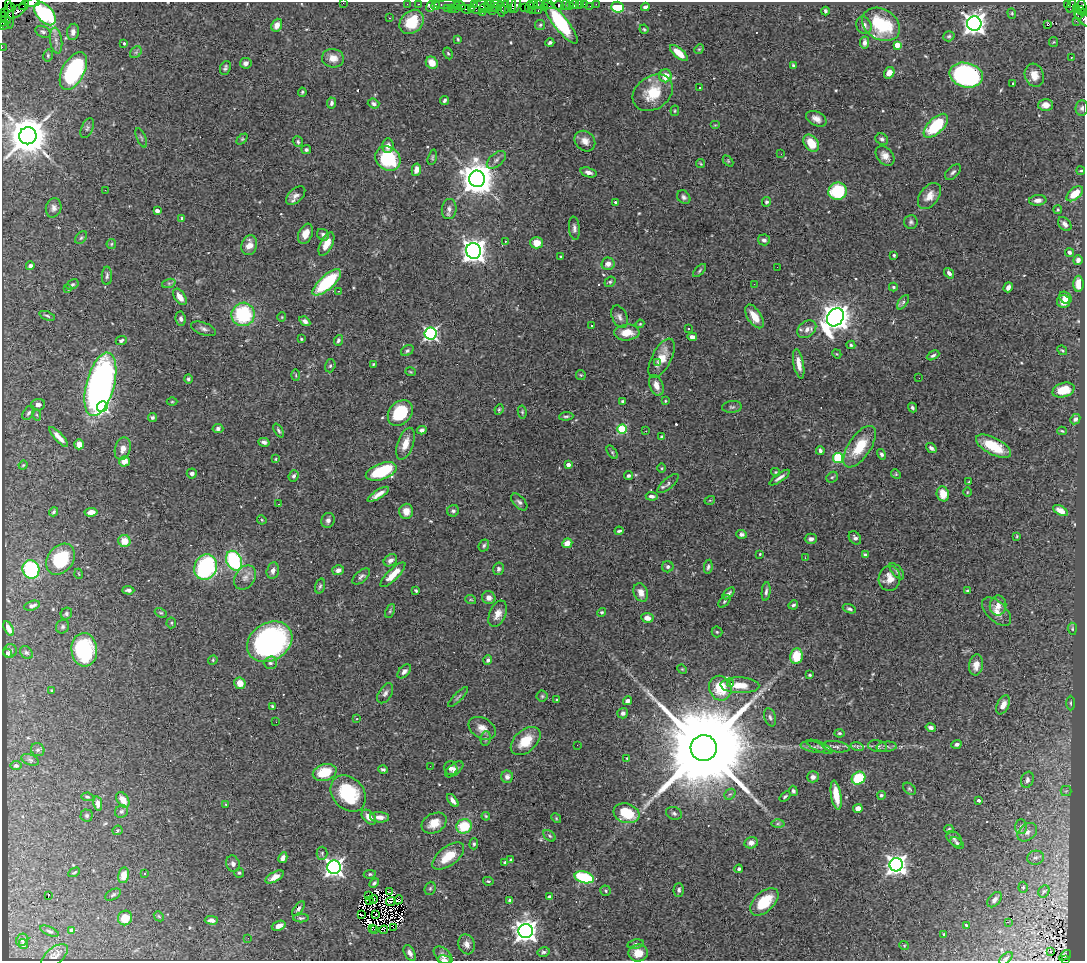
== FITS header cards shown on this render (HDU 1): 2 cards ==
NAXIS1  =                 1083
NAXIS2  =                  959

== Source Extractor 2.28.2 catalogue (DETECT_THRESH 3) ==
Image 1083 x 959 px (HDU 1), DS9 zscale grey, 1 PNG px = 1 image px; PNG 1087 x 963 px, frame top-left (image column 1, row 959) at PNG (2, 2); each listed source drawn as its Kron ellipse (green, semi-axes under 4 px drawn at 4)
Background 0.889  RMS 0.035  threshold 0.105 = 3 sigma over >= 5 px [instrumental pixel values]
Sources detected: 541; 6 with non-positive FLUX_AUTO (blend fragments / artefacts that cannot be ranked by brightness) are neither listed nor drawn; of the other 535, the 500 brightest by FLUX_AUTO listed and drawn (35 fainter detections omitted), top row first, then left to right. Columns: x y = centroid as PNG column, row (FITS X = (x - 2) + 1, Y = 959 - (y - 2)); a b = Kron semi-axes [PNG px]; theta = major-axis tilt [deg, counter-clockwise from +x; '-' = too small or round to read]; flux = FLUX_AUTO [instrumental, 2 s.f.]
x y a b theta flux
32 3 8 2 8 40
343 3 2 2 - 18
407 4 2 2 - 20
418 4 3 2 - 68
497 4 6 2 1 220
512 4 8 4 89 260
516 4 8 3 75 180
533 4 3 2 - 45
538 4 3 2 - 47
579 4 2 2 - 10
584 4 2 2 - 28
596 4 4 2 - 14
1067 4 3 2 - 200
24 5 5 2 - 53
436 5 5 3 - 130
447 5 13 3 1 190
460 5 6 4 -19 70
474 5 4 2 - 57
489 5 6 3 -11 210
549 5 5 4 - 140
559 5 4 4 - 260
566 5 5 2 - 22
574 5 4 3 - 150
430 6 5 3 - 170
569 6 2 2 - 14
590 6 2 2 - 5.1
1071 6 7 3 66 75
11 7 4 4 - 100
480 7 9 6 21 410
505 7 6 4 77 150
524 7 2 2 - 41
530 7 6 4 71 93
545 7 3 2 - 77
617 7 6 5 - 130
645 7 4 3 - 7.6
451 8 3 2 - 80
471 8 4 3 - 33
486 8 6 4 -13 180
495 8 4 2 - 41
1077 8 3 3 - 280
1082 8 8 5 89 260
447 9 3 2 - 40
455 9 4 3 - 76
466 9 6 3 -28 98
501 9 7 4 -83 430
16 11 10 5 34 470
493 11 2 2 - 23
532 11 4 2 - 88
538 11 3 2 - 150
825 11 4 3 - 4.6
4 12 3 2 - 34
482 12 4 2 - 42
1012 13 5 4 - 2.9
1080 13 7 3 69 170
1084 13 4 2 - 76
9 14 14 3 -84 320
45 14 14 8 -49 280
5 18 7 3 -49 140
389 18 3 2 - 4.6
1083 18 11 5 -44 170
3 21 5 2 - 46
1076 21 2 2 - 38
412 22 13 10 46 60
560 22 26 7 -52 250
881 24 20 15 -31 160
974 24 7 7 - 1700
4 25 5 2 - 74
277 25 7 5 67 19
540 25 5 5 - 3.8
864 25 9 7 -67 13
1047 25 3 3 - 30
644 29 5 4 - 2.7
43 32 8 5 -25 5.6
73 32 8 6 81 10
949 36 6 5 - 4
458 39 4 3 - 2.7
56 41 13 6 -82 11
865 42 6 4 78 10
1054 42 5 4 - 2.5
124 43 4 3 - 2.9
550 43 4 3 - 4.7
897 45 4 4 - 53
2 47 2 2 - 24
699 49 5 4 - 2.7
136 52 6 5 - 5.3
448 53 6 4 -62 3.2
679 53 11 5 -41 33
48 55 6 4 78 3.8
333 58 11 9 -7 23
1071 58 3 2 - 4.3
246 63 6 5 - 8.8
432 63 6 5 - 26
793 65 4 3 - 3.2
225 68 7 5 68 5.6
73 71 20 11 62 300
889 73 6 5 - 21
966 75 17 12 -13 570
1034 75 12 9 -71 25
665 76 6 6 - 35
1013 83 3 3 - 8.2
699 88 3 3 - 13
302 92 4 3 - 3.6
653 93 22 16 36 73
444 100 5 3 - 5
331 103 5 4 - 6.5
374 104 6 5 - 5.9
1046 105 7 6 - 18
1082 108 8 6 83 7
675 111 5 4 - 2.5
816 119 11 7 -28 15
715 125 5 4 - 2.5
936 126 15 7 44 150
87 128 10 5 65 6.7
28 136 8 8 - 9000
141 138 10 4 -66 5.3
242 139 6 4 44 3.2
882 139 6 5 - 6
585 141 11 9 -43 18
298 142 5 5 - 4.4
811 143 9 6 -52 57
388 146 7 5 85 16
306 150 5 4 - 4.8
781 154 3 2 - 2.4
885 156 11 8 -47 18
432 157 8 4 74 3.8
388 159 13 11 -45 160
496 160 11 6 42 9.8
728 161 6 4 -46 2.8
701 164 5 3 - 2.5
416 170 6 4 78 14
1081 171 4 2 - 2.2
588 172 8 4 -18 10
953 172 10 5 44 6.5
477 179 8 8 - 5500
105 190 2 2 - 31
838 191 9 8 - 130
1075 194 10 5 39 44
296 196 12 6 43 12
929 196 15 9 52 25
684 197 7 6 - 7
1038 200 9 5 5 11
615 202 3 3 - 5.2
766 202 5 4 - 4.1
54 208 10 7 75 10
449 209 10 7 84 12
1058 210 4 4 - 3.2
157 211 4 3 - 6.5
182 218 3 3 - 3.3
911 222 7 7 - 5.9
1065 224 8 5 -50 12
574 228 12 5 -84 8.6
306 234 11 7 68 24
323 235 6 5 - 7.7
81 238 7 5 49 4.1
764 240 6 5 - 7
505 241 3 2 - 7
537 243 6 6 - 35
111 244 5 4 - 3
326 244 13 6 63 29
249 245 10 7 74 24
474 251 8 7 - 2200
1069 252 5 4 - 5
894 255 3 3 - 3.5
561 257 3 3 - 2.6
1078 260 5 4 - 8
608 264 6 6 - 15
30 266 4 4 - 7.1
777 267 2 2 - 2.7
700 271 8 3 46 3.6
949 273 6 4 -53 9
107 276 9 5 88 6.2
327 282 18 7 42 170
610 282 6 5 - 3.9
169 283 7 4 18 5.2
72 284 6 4 29 4.6
754 284 2 2 - 4.2
1078 284 8 5 90 27
893 287 4 3 - 3.4
1008 287 5 4 - 13
68 289 4 2 - 2.2
338 291 2 2 - 2.1
180 297 9 5 -57 22
1065 298 7 5 -40 17
903 302 8 4 54 5.5
1064 302 6 6 - 25
243 314 12 11 - 180
47 316 8 3 -20 3.8
754 316 13 7 -57 37
282 317 4 4 - 2.3
620 317 12 7 -66 11
835 317 9 7 52 3300
181 319 7 5 -81 7.9
305 321 6 4 -34 7.2
640 324 4 3 - 2.5
592 325 3 2 - 3.6
203 329 13 6 -21 9.2
688 329 3 2 - 3.4
807 329 10 7 40 15
627 333 12 8 4 36
431 334 6 6 - 540
692 337 5 4 - 12
301 339 4 3 - 2.6
121 340 5 4 - 5.4
338 340 5 4 - 4.9
851 345 4 4 - 3.3
1062 350 5 3 - 2.7
407 351 6 5 - 4.8
837 354 5 4 - 2.2
933 355 7 4 27 5.5
662 358 21 9 63 40
658 363 3 3 - 5.5
373 364 4 3 - 2.6
799 364 15 5 -79 20
330 366 7 5 74 4.6
410 372 5 3 - 2.4
296 375 6 4 -89 3.3
581 375 5 5 - 3
919 378 2 2 - 3.7
188 379 5 4 - 5.7
100 384 32 14 74 1100
656 385 11 6 -70 18
1063 390 11 7 17 39
623 401 3 3 - 4.8
665 401 3 3 - 2.1
172 402 5 3 - 2.3
38 405 7 5 9 8.4
102 406 5 5 - 380
732 407 10 6 6 6.1
912 408 5 4 - 4.1
499 410 5 3 - 3.4
522 412 6 4 -82 3.6
28 413 8 5 56 5.4
400 413 14 11 49 110
37 415 6 4 -70 2.8
566 416 7 3 4 4.1
152 417 4 4 - 5.5
1075 419 6 4 44 6.7
218 428 5 4 - 7
622 429 5 4 - 150
279 430 7 4 -62 4.5
422 430 5 4 - 7.8
646 431 3 2 - 2.6
1062 431 4 3 - 3
59 437 13 4 -47 18
662 437 4 3 - 4.2
264 442 5 4 - 7.2
79 444 5 5 - 20
405 444 17 8 70 29
994 446 19 8 -27 70
860 447 24 11 56 78
931 448 6 3 -37 6.3
123 449 11 8 74 17
820 451 4 3 - 7.1
612 452 7 4 -55 3.3
881 454 5 4 - 5.4
838 458 5 5 - 190
275 459 4 3 - 2.4
124 461 5 5 - 25
23 465 4 4 - 2.5
568 465 4 3 - 14
662 468 5 3 - 2.4
381 471 16 8 19 150
776 472 4 4 - 2.5
192 473 5 5 - 8.1
896 474 5 4 - 2.6
294 476 6 5 - 5.7
629 476 4 4 - 6.2
832 477 6 5 - 4.1
780 478 12 3 35 8.9
969 482 4 3 - 2.5
668 483 13 5 42 7.6
967 492 5 3 - 2.1
378 494 12 4 32 17
943 494 7 6 - 38
652 496 6 4 -6 8
710 500 5 3 - 2.1
519 502 10 5 -47 7.3
278 504 3 2 - 5.3
406 511 7 7 - 20
453 511 6 5 - 5.7
1060 511 8 4 -28 16
54 512 5 3 - 3.7
91 512 6 4 7 13
262 520 5 3 - 2.4
328 520 7 6 - 9.3
619 531 4 3 - 4.5
741 534 5 4 - 7.4
1017 536 3 3 - 2.3
855 538 7 5 -51 7
811 539 6 5 - 7.9
124 541 6 6 - 33
567 543 5 4 - 20
484 545 6 5 - 5
760 554 3 3 - 2.5
865 555 4 3 - 4.4
805 558 3 2 - 4.4
61 559 17 12 52 150
390 560 7 5 33 9.8
234 561 10 7 -64 230
206 567 13 11 66 320
668 567 6 5 - 5.9
708 567 7 4 81 4.7
31 569 9 8 - 220
498 569 6 5 - 6.3
338 570 6 5 - 12
273 571 8 6 77 10
897 571 10 5 -50 5.7
79 574 5 3 - 2.1
393 575 16 5 45 40
361 576 10 5 40 7.4
245 577 13 9 56 17
889 578 12 11 - 28
320 586 7 4 74 4.8
128 590 6 4 -3 6.8
416 591 4 3 - 3.5
968 591 4 3 - 5.6
641 592 9 7 -67 18
766 592 9 4 84 6.4
728 593 7 3 44 5.4
489 598 7 6 - 16
471 600 5 3 - 2.3
724 601 7 4 46 3.8
793 605 5 4 - 4.7
998 605 10 8 83 18
32 606 8 4 16 8.9
849 609 7 4 -21 5.2
390 611 7 4 65 3.6
602 612 5 4 - 4.1
997 612 18 9 -44 23
161 613 6 4 -28 3.5
66 614 6 5 - 5
498 614 14 8 67 20
647 618 6 4 -7 19
171 623 5 5 - 3.4
63 627 7 6 - 5.6
9 628 8 4 -62 13
1072 629 6 4 -86 4.2
717 632 5 5 - 3.2
270 642 24 18 32 650
84 650 17 13 -86 210
10 651 7 6 - 6.4
26 652 7 5 -42 4.7
7 653 5 4 - 4.5
796 656 8 6 80 67
213 660 5 4 - 3
488 660 5 4 - 7.6
270 663 6 6 - 6
976 665 10 7 81 21
682 669 5 4 - 2.5
404 671 8 5 45 8.3
810 675 3 3 - 2.9
240 683 6 5 - 28
731 684 4 3 - 8.7
740 685 19 8 -2 33
720 688 12 11 - 77
52 690 3 2 - 2.3
385 693 11 6 58 8.9
542 696 5 5 - 3.8
458 697 13 4 44 5.3
557 700 4 2 - 2.3
628 701 4 4 - 10
1071 703 7 3 -90 3.4
1003 705 10 6 64 18
273 706 4 3 - 3.3
623 713 5 5 - 9
770 717 9 5 -73 6.2
357 719 3 2 - 4.1
276 722 2 2 - 5.3
482 728 14 10 -31 21
931 728 5 4 - 8.6
839 733 5 4 - 3.4
486 738 7 5 84 5
526 741 17 11 41 55
956 744 5 4 - 5.8
577 745 2 2 - 4.4
857 746 6 4 -18 3.9
877 746 9 6 -10 7.2
813 747 12 5 -11 9.1
820 747 14 5 -22 8.5
836 747 14 5 -8 10
887 747 10 5 4 7.6
704 748 13 13 - 88000
38 750 7 6 - 6.6
627 758 4 3 - 2.4
30 760 9 5 -21 6.1
16 766 5 4 - 5.6
430 766 2 2 - 3.7
451 768 7 6 - 10
383 769 5 3 - 4.5
454 769 11 5 39 9.1
325 772 12 8 16 70
507 777 6 6 - 9.4
813 777 6 5 - 11
858 778 7 6 - 110
1027 780 8 6 70 8.6
909 789 7 5 -41 4
793 791 5 4 - 5.4
1066 791 5 5 - 3.4
348 793 20 15 -48 140
730 794 6 5 - 4.6
836 795 14 5 -81 39
881 795 4 4 - 5
785 796 6 3 38 3.9
87 797 6 4 -11 3.8
123 800 8 5 -58 26
453 800 8 4 -52 12
978 800 4 3 - 6.9
98 804 7 4 -79 10
226 804 4 3 - 2.5
858 809 5 4 - 14
121 811 7 6 - 5.3
626 813 13 9 -18 98
674 813 8 6 -21 6.7
87 816 6 6 - 4.1
486 816 4 3 - 2.7
369 817 9 5 -46 19
380 817 9 5 -5 16
556 818 5 4 - 2.8
434 823 13 9 28 35
778 824 6 4 1 4.2
464 826 8 7 - 76
1021 827 7 6 - 7.2
949 829 4 3 - 3.6
117 830 5 4 - 2.8
1027 832 11 8 39 12
549 836 7 5 -42 4.6
954 839 9 6 -45 7.2
751 843 7 5 15 13
957 843 7 4 -38 4.7
474 844 5 4 - 4.2
322 853 6 5 - 4.4
448 856 19 9 38 59
283 858 5 4 - 10
1036 858 8 7 - 8
511 859 4 3 - 2.1
505 863 4 3 - 5.4
233 864 8 6 -69 8.8
896 865 7 6 - 1400
334 867 7 6 - 1100
739 869 4 4 - 5.4
74 872 6 3 29 2.8
239 873 5 4 - 3.8
144 874 3 2 - 2.4
370 874 6 4 9 3.9
124 875 8 5 77 27
275 877 10 4 30 15
584 877 10 5 -14 200
488 881 5 4 - 3.9
374 883 6 4 44 4.6
1023 887 5 4 - 3.8
430 888 7 5 68 4.5
679 890 6 5 - 5.6
605 891 5 5 - 3.9
1044 891 6 5 - 4.3
389 892 3 2 - 3.6
113 895 8 5 29 4.6
368 895 3 2 - 5.4
48 896 3 2 - 27
549 897 4 3 - 5.3
374 899 4 3 - 5.2
370 900 3 2 - 2.2
398 900 5 3 - 4.5
994 900 9 5 49 8.6
391 901 5 3 - 3.6
510 901 4 4 - 12
764 902 17 10 44 79
298 909 8 4 53 6.2
376 914 2 2 - 2.9
361 915 3 2 - 5.4
159 916 5 4 - 2.9
125 918 7 7 - 40
301 918 8 4 0 5
211 920 6 4 -1 10
1008 922 3 2 - 3.9
966 925 3 3 - 3
279 926 7 4 21 16
393 927 3 2 - 70
372 929 3 2 - 5.6
72 930 4 3 - 18
375 930 3 2 - 5.3
384 930 4 2 - 3.7
49 931 10 3 -24 4.4
526 931 7 7 - 1900
944 935 3 3 - 6.4
248 938 2 2 - 3.2
22 940 6 5 - 5.6
23 944 5 4 - 4
467 944 10 8 -71 14
636 944 8 4 10 6.3
904 946 5 4 - 2.9
544 952 6 4 12 5.9
1051 952 3 2 - 4.7
410 953 8 5 -62 11
638 953 10 8 7 35
443 955 11 7 -44 12
1065 955 7 3 37 230
55 956 16 8 40 12
1006 958 8 4 41 4.3
444 959 7 2 -7 5.6
1066 959 3 2 - 90
At the frame edge (FLAGS 8, measured only in part): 9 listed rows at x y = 32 3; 343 3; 1084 13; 1083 18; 3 21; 2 47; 1006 958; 444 959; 1066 959
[35 fainter detections neither listed nor drawn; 6 non-positive-flux detections neither listed nor drawn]